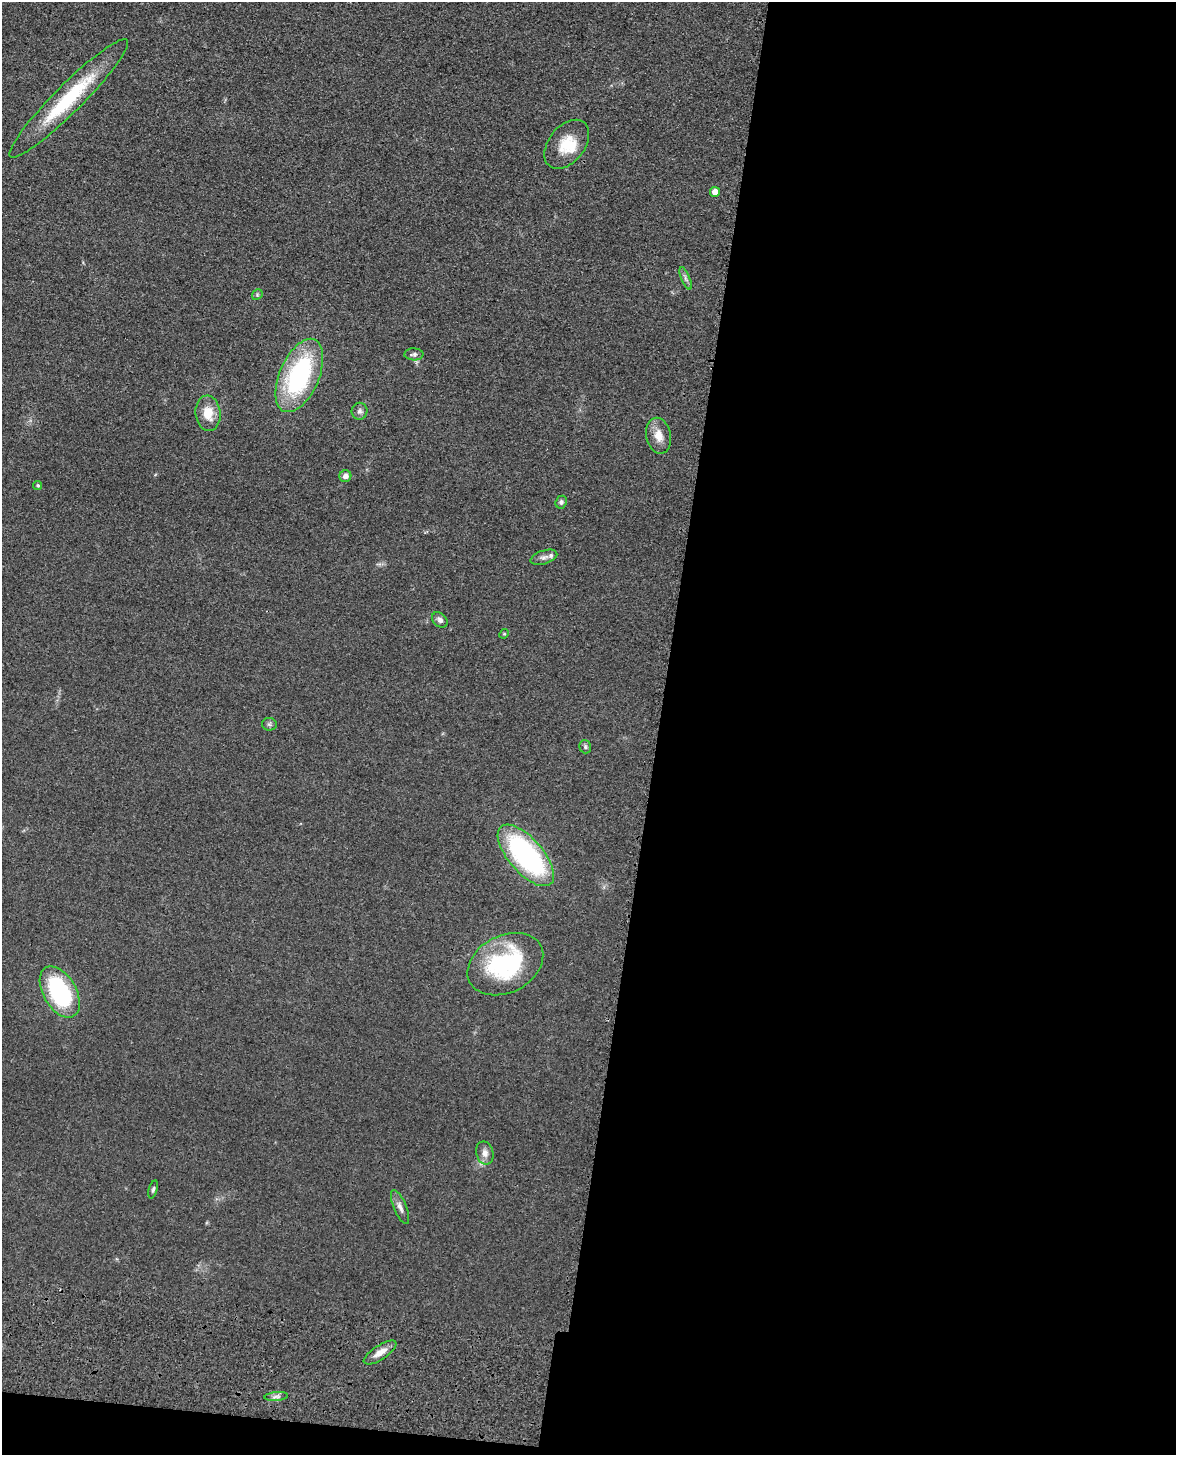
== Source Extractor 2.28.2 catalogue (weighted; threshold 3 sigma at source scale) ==
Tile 12 of 4 x 3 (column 4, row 3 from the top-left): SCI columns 3540-4713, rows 156-1608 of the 4869 x 4885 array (HDU 1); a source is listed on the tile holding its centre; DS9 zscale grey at full resolution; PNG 1178 x 1457 px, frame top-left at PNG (2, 2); each listed source drawn as its Kron ellipse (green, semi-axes under 4 px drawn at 4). Shown black and unused: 45% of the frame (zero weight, under 3 of 4 exposures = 9% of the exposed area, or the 3 px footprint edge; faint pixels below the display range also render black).
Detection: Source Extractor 2.28.2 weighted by HDU 2 'WHT'; one run over the whole footprint, this tile lists its part. Background 0.0534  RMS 0.0086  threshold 0.0388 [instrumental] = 3 sigma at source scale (4.5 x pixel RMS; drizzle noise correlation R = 1.50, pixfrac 1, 0.05/0.05 arcsec/px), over >= 5 px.
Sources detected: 28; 2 inside a brighter listed object's ellipse — not listed separately; the other 26 listed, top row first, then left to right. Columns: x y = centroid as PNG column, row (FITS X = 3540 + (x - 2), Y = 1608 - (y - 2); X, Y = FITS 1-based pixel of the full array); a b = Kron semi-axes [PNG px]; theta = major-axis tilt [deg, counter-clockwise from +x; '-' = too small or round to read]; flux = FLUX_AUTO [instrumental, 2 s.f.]
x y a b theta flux
69 98 82 14 45 66
567 144 28 18 51 24
715 192 5 5 - 7.8
686 278 12 4 -67 2.7
257 295 6 4 47 1.4
414 354 9 6 -1 2.4
299 375 39 19 66 120
359 411 8 8 - 2.9
208 413 18 12 -84 17
659 436 18 12 -77 11
345 476 6 5 - 4.6
38 485 4 4 - 1.5
561 502 6 5 - 2
544 557 14 7 18 3.8
440 620 9 6 -42 3.2
504 634 5 4 - 0.98
269 724 7 6 - 1.9
585 747 7 6 - 1.9
526 855 38 17 -49 150
505 964 40 28 27 97
60 992 28 16 -60 110
485 1153 12 8 -76 5.4
153 1189 9 4 74 1.7
400 1207 18 6 -67 4.7
380 1352 19 7 33 8.2
276 1397 12 4 4 2.9